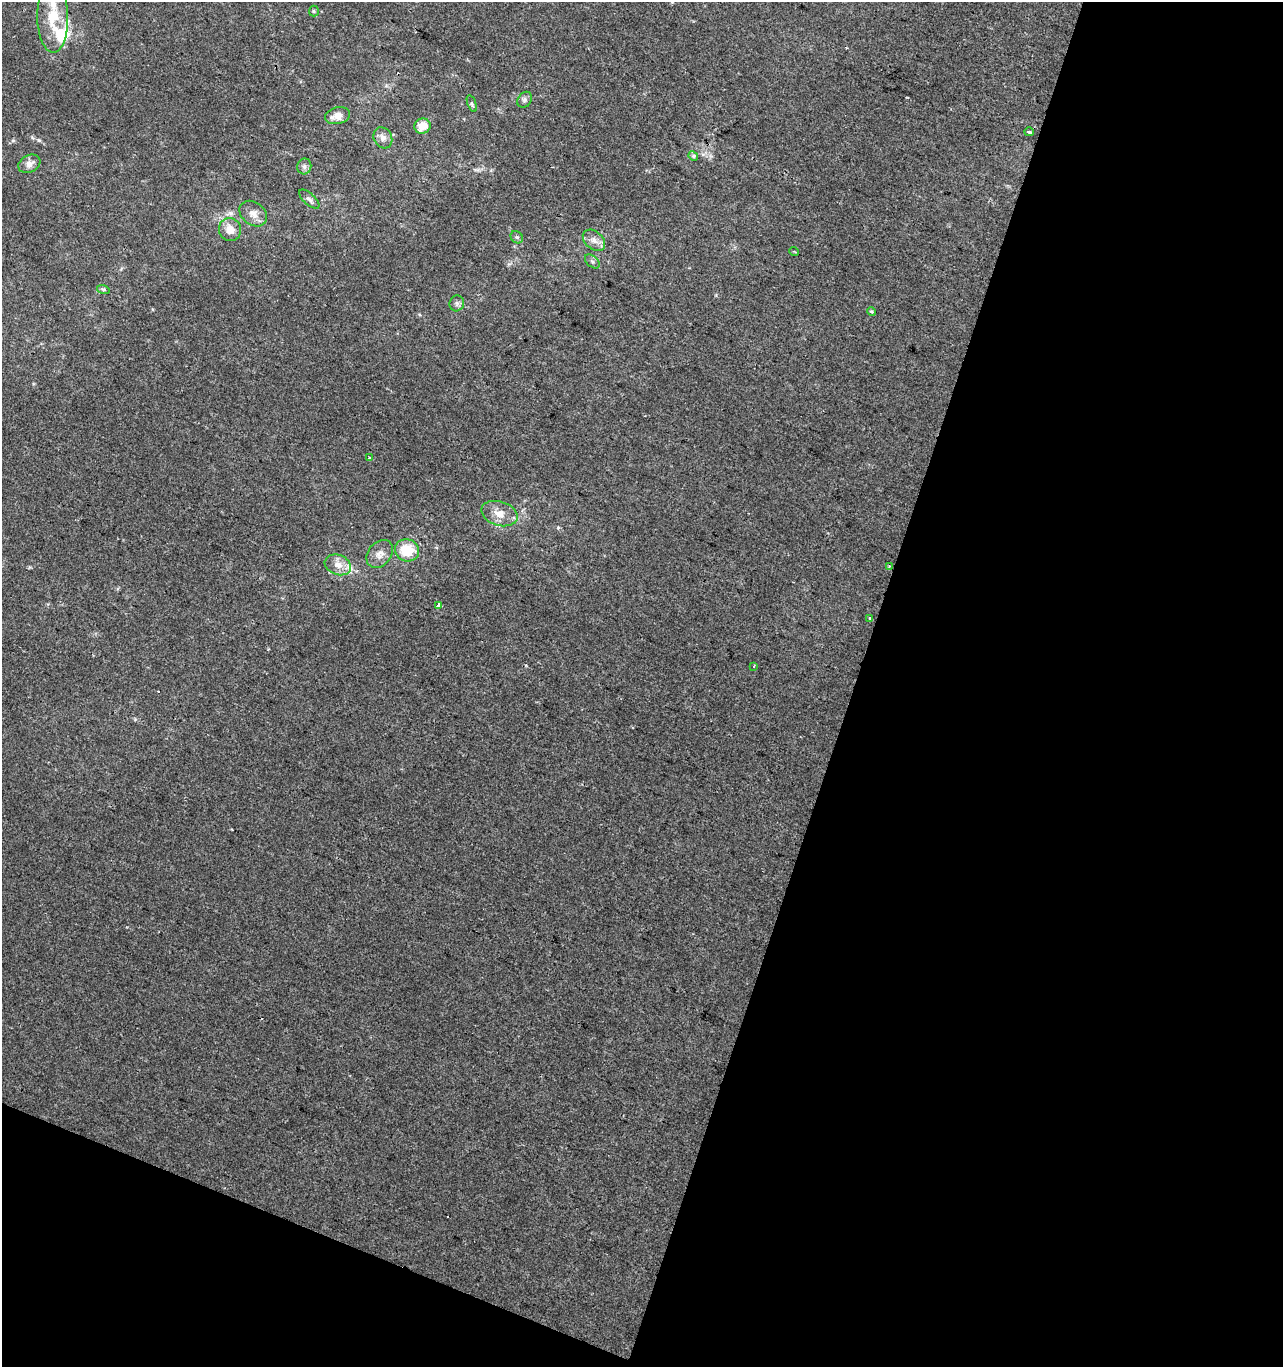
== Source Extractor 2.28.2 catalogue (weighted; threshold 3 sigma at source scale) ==
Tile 4 of 2 x 2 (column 2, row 2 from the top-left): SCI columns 1390-2670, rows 1-1365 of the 2795 x 2730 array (HDU 1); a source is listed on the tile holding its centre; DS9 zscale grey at full resolution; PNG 1285 x 1369 px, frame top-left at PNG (2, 2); each listed source drawn as its Kron ellipse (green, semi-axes under 4 px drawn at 4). Shown black and unused: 38% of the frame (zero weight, under 2 of 3 exposures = <1% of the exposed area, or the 3 px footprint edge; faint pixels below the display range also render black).
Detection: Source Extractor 2.28.2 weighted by HDU 2 'WHT'; one run over the whole footprint, this tile lists its part. Background 3.84e-04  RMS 0.0042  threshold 0.0188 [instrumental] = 3 sigma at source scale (4.5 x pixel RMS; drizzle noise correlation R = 1.50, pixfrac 1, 0.0396/0.0396 arcsec/px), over >= 5 px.
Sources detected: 35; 1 inside a brighter object's white glare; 1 cosmic-ray / hot-pixel residue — neither listed nor drawn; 3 inside a brighter listed object's ellipse — not listed separately; the other 30 listed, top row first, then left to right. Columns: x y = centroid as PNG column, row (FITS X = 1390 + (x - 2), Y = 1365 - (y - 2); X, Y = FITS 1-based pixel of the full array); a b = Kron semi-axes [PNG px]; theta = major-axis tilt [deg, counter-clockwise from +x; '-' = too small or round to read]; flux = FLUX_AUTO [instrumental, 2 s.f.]
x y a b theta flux
314 11 5 5 - 0.58
53 17 36 15 -89 14
524 100 8 6 55 1.2
472 104 9 3 -70 0.67
337 116 13 8 14 3.9
422 126 8 7 - 6.2
1029 132 5 3 - 0.8
383 138 11 9 -61 2.5
693 156 5 4 - 0.56
29 164 11 8 28 2.7
304 166 8 7 - 1.3
309 199 13 5 -43 1.4
253 214 15 11 -38 3.7
230 229 11 11 - 4.3
517 237 7 5 -45 0.89
594 240 13 8 -41 2.9
794 251 5 3 - 0.38
592 261 8 5 -41 1
103 289 6 4 -18 0.59
457 303 8 7 - 1.3
871 312 4 3 - 0.56
369 458 4 3 - 0.7
499 514 18 12 -17 5.3
407 550 12 11 - 12
380 554 15 11 51 3.6
338 565 13 10 -21 4.1
889 566 3 3 - 0.33
438 605 4 3 - 4.4
870 619 3 3 - 1.2
754 666 3 2 - 0.42
Unlisted compact peaks at least as high as the median listed source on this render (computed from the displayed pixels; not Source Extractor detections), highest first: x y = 39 140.